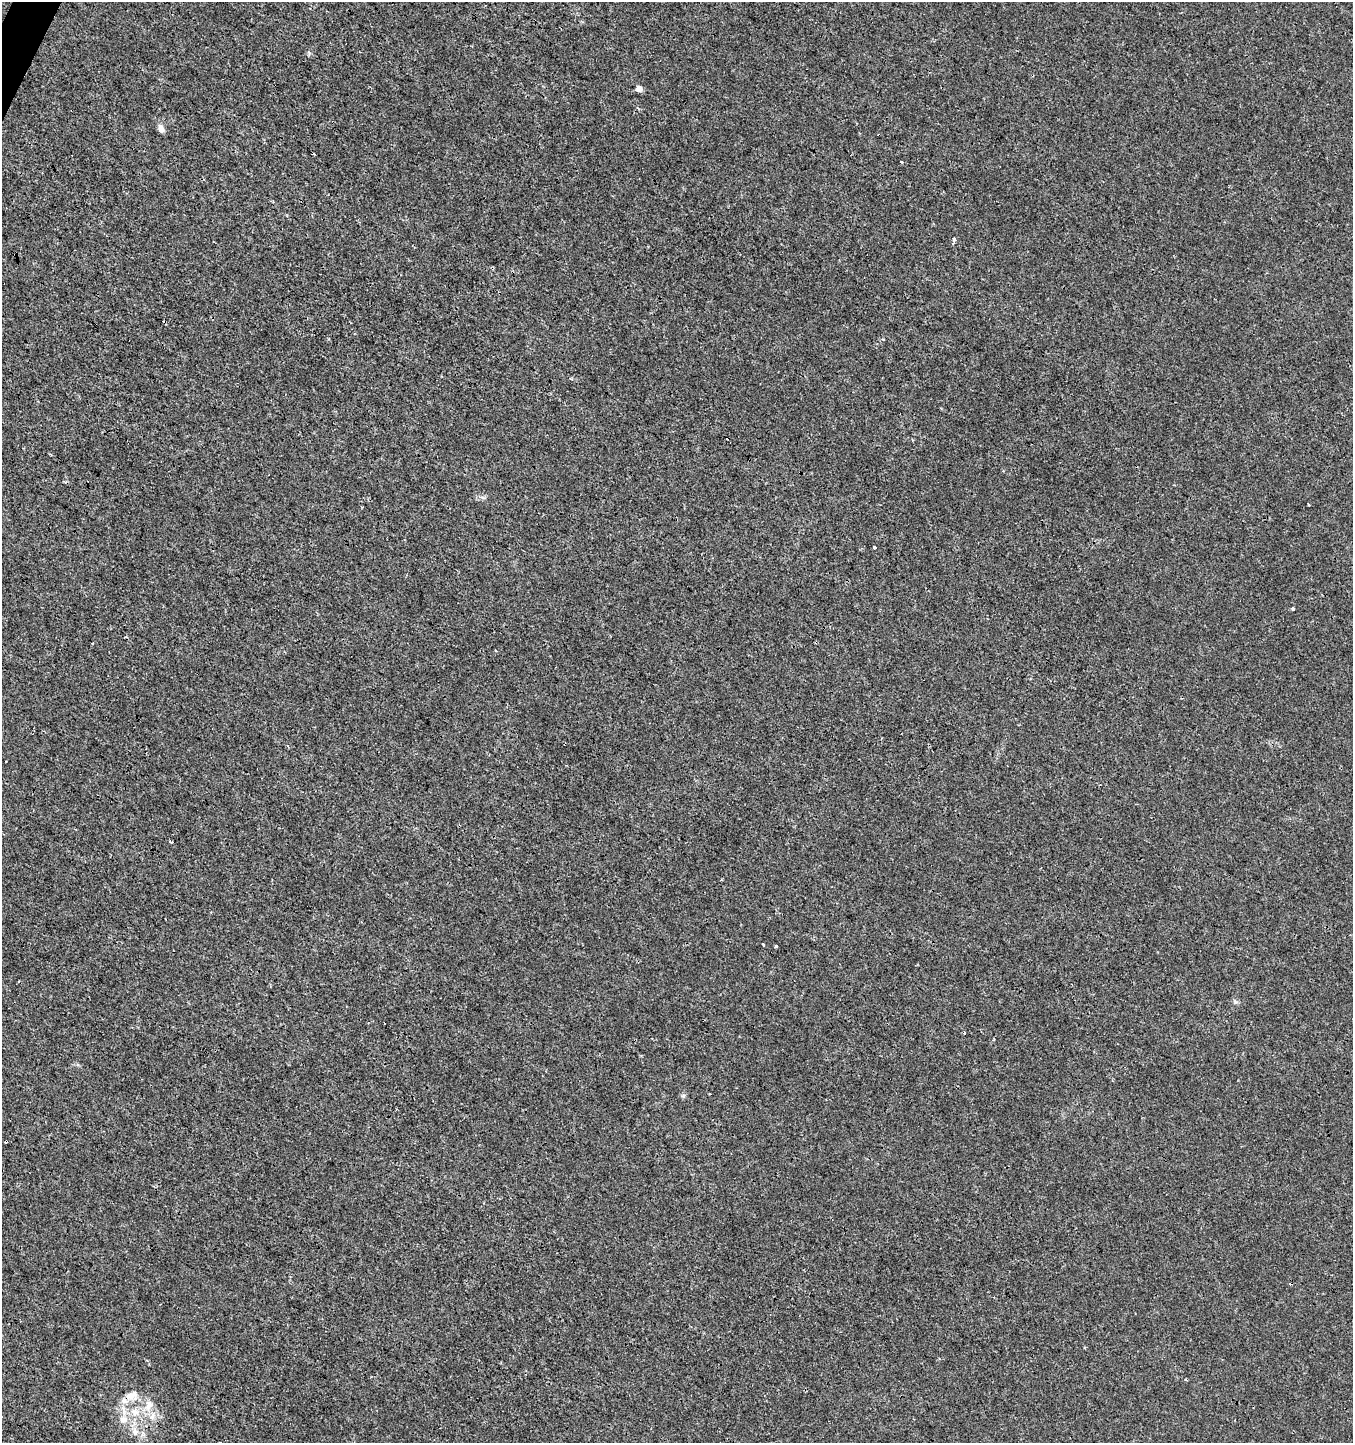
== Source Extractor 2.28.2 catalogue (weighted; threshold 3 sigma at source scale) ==
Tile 11 of 4 x 4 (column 3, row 3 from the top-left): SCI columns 2900-4250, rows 1448-2888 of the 5865 x 5770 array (HDU 1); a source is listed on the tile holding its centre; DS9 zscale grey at full resolution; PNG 1355 x 1445 px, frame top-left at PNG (2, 2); no overlay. Shown black and unused: <1% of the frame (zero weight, under 3 of 4 exposures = <1% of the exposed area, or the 3 px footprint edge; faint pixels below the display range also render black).
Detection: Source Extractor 2.28.2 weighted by HDU 2 'WHT'; one run over the whole footprint, this tile lists its part. Background 2.56e-04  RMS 0.0013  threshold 0.00598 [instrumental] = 3 sigma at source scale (4.5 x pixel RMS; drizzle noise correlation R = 1.50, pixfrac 1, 0.0396/0.0396 arcsec/px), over >= 5 px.
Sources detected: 27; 5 cosmic-ray / hot-pixel residue — not listed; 1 inside a brighter listed object's ellipse — not listed separately; the other 21 listed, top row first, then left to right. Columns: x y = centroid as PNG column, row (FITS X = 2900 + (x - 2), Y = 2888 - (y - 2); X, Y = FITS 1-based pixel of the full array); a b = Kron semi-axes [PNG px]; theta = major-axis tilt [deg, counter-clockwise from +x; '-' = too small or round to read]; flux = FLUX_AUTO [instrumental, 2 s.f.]
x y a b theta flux
639 88 5 5 - 1.2
161 129 11 6 -69 0.68
901 162 3 3 - 0.15
954 239 4 4 - 0.48
883 339 4 3 - 0.15
874 547 3 3 - 0.41
1293 609 3 3 - 0.58
93 643 3 2 - 0.11
496 650 3 2 - 0.17
170 842 5 3 - 0.15
721 880 3 3 - 0.12
763 944 3 3 - 0.24
776 946 3 3 - 0.34
1235 1002 7 5 -46 0.28
964 1033 3 3 - 0.13
683 1096 6 5 - 0.26
130 1396 17 10 13 1.3
149 1406 19 9 59 1.5
135 1412 11 9 -32 1.2
124 1420 10 9 - 1
135 1432 8 5 64 0.45
Unlisted compact peaks at least as high as the median listed source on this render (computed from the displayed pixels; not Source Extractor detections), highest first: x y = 309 53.